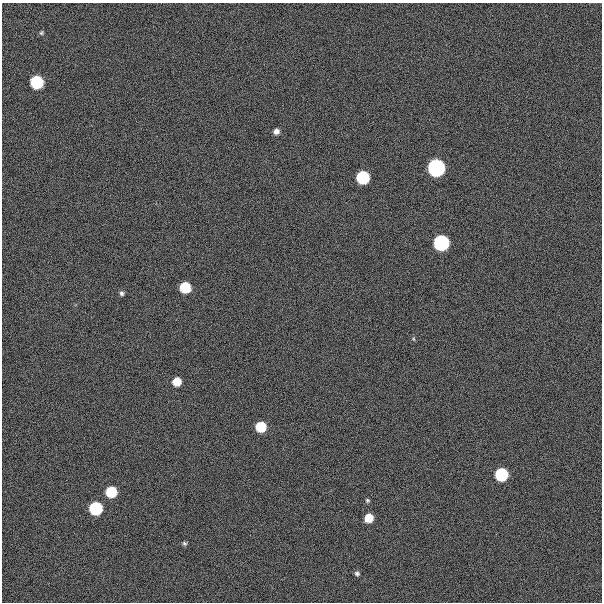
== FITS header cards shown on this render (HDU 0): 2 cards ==
NAXIS1  =                  600
NAXIS2  =                  600

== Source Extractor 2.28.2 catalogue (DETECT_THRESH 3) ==
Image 600 x 600 px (HDU 0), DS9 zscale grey, 1 PNG px = 1 image px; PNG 604 x 604 px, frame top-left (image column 1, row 600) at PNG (2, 3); no overlay
Background 300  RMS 19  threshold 57.9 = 3 sigma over >= 5 px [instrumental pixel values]
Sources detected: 18; all 18 listed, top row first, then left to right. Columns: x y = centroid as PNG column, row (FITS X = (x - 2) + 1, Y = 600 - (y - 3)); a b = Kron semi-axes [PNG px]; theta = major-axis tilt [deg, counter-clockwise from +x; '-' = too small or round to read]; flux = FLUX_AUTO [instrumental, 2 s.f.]
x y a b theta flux
41 33 6 5 - 2.1e+03
37 82 7 7 - 2.2e+05
276 131 6 5 - 6.9e+03
436 168 7 7 - 1.1e+06
363 177 7 7 - 2.2e+05
441 243 7 7 - 6.6e+05
185 287 7 7 - 9.4e+04
122 293 6 5 - 3.1e+03
414 339 5 3 - 1.5e+03
177 382 6 6 - 3.1e+04
261 427 7 7 - 7.9e+04
501 475 7 7 - 2.2e+05
111 492 7 7 - 1.0e+05
367 500 6 5 - 2.2e+03
96 508 7 7 - 2.3e+05
369 518 6 6 - 3.3e+04
184 543 6 5 - 2.3e+03
357 573 6 5 - 3.1e+03